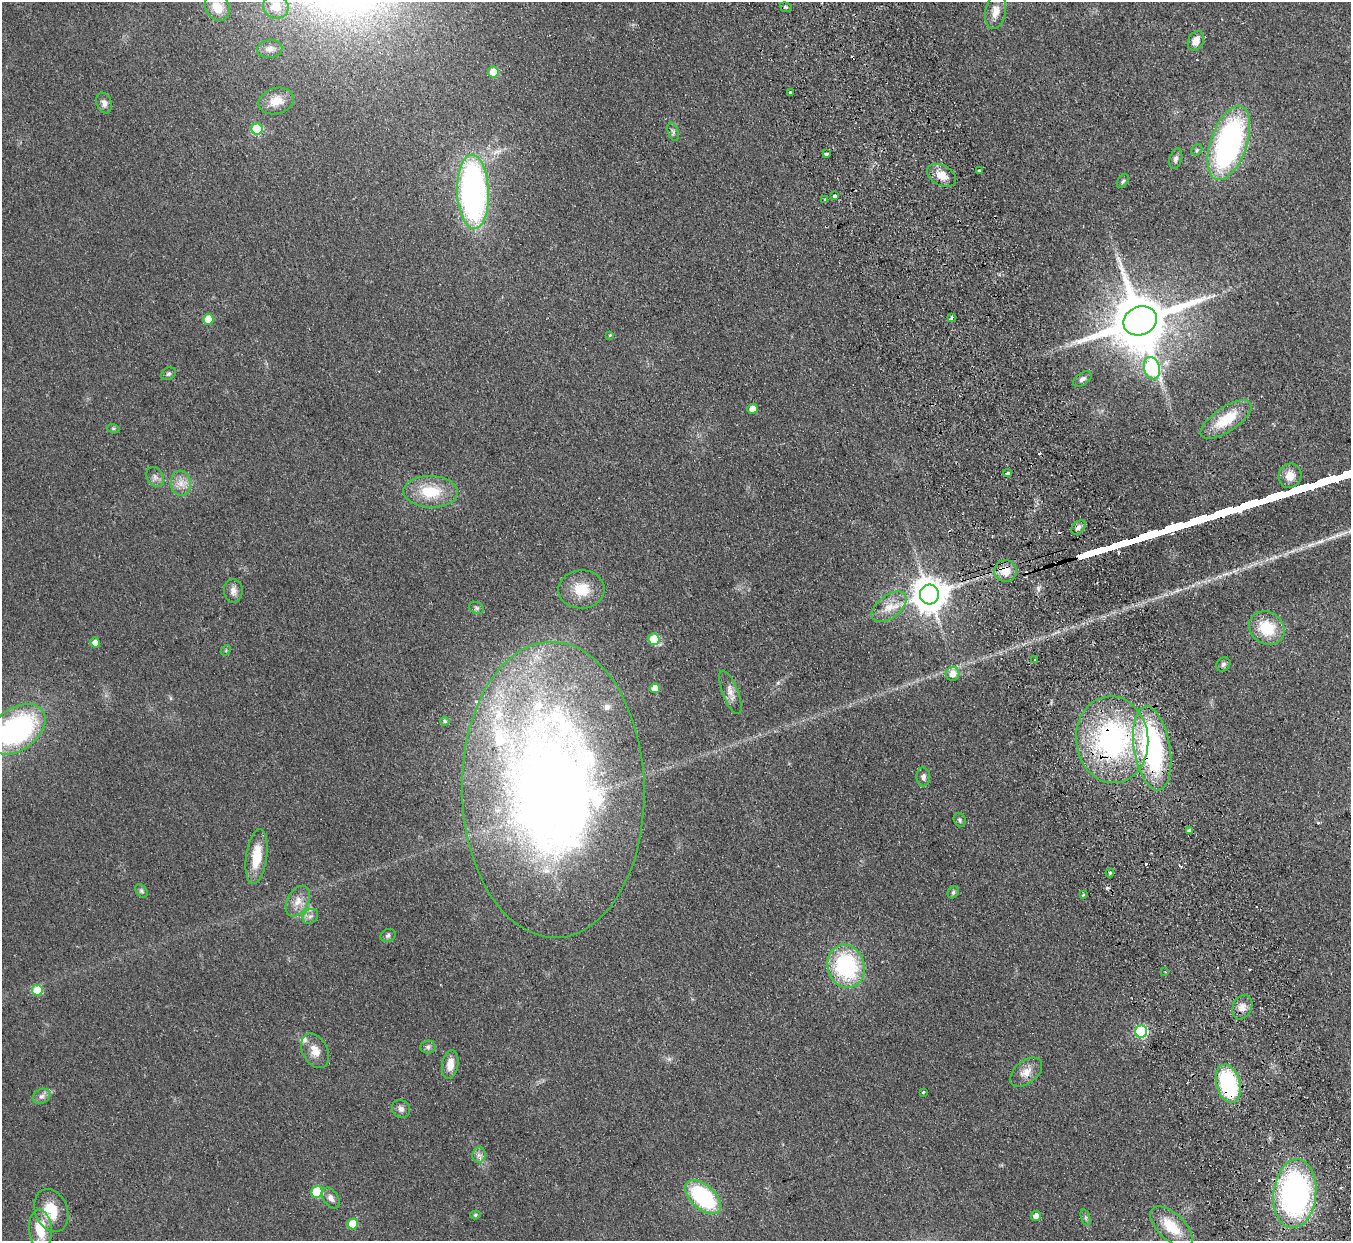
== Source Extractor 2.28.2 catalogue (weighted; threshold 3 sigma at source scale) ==
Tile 6 of 4 x 4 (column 2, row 2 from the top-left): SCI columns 1404-2752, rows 2775-4013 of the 5506 x 5424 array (HDU 1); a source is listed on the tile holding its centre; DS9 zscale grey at full resolution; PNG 1353 x 1243 px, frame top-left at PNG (2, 2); each listed source drawn as its Kron ellipse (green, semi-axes under 4 px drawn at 4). Shown black and unused: <1% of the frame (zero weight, under 2 of 3 exposures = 3% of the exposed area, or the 3 px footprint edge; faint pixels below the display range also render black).
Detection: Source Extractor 2.28.2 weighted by HDU 2 'WHT'; one run over the whole footprint, this tile lists its part. Background 0.0678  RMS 0.0077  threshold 0.0345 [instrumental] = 3 sigma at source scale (4.5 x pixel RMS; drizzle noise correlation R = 1.50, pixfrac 1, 0.05/0.05 arcsec/px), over >= 5 px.
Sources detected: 107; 8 cosmic-ray / hot-pixel residue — neither listed nor drawn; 5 inside a brighter listed object's ellipse — not listed separately; the other 94 listed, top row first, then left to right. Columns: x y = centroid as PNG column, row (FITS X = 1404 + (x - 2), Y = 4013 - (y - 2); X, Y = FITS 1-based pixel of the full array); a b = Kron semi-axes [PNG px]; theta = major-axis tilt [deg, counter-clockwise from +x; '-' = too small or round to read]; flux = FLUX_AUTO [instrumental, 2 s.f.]
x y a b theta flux
217 7 14 11 -55 11
276 7 13 11 -28 10
786 7 6 4 -21 1.2
996 11 18 10 79 7.8
1196 41 10 7 65 8.2
270 49 13 9 6 4.4
493 72 5 5 - 13
790 92 3 2 - 1.3
276 101 18 13 16 11
104 103 11 7 -70 3.7
257 129 6 5 - 40
673 132 9 5 -71 1.7
1229 143 39 18 71 190
1197 150 6 5 - 1.3
826 154 4 3 - 5.3
1176 159 10 6 75 2.5
979 171 3 3 - 3
942 175 15 10 -28 9
1123 181 8 5 58 1.6
473 192 37 16 -88 270
834 196 4 3 - 2.8
825 200 3 3 - 2.2
952 318 3 3 - 2.5
208 319 5 5 - 15
1140 321 17 14 21 6000
610 335 4 4 - 0.71
1152 368 11 8 -74 94
168 374 8 6 31 1.6
1082 379 10 6 33 2.7
752 409 5 4 - 7
1226 419 29 12 34 25
113 428 6 4 -19 1
1008 473 4 3 - 7
1290 476 12 11 - 8.3
155 477 10 8 -59 3.4
181 483 13 10 -82 7
431 492 27 16 -2 26
1078 527 8 6 41 3.1
1006 571 11 11 - 11
581 589 23 19 2 19
233 591 12 9 -88 4.6
929 595 10 9 - 1700
889 607 20 11 38 11
476 608 7 5 -21 1.5
1267 628 18 16 -33 26
654 639 6 5 - 31
95 643 5 4 - 5.6
226 650 6 4 48 0.96
1035 659 3 3 - 2.3
1223 664 7 6 - 1.9
953 674 7 6 - 7.5
655 688 5 5 - 8.7
730 692 23 8 -69 5.8
445 721 5 4 - 1.2
16 729 32 21 34 140
1112 740 43 36 -85 160
1152 748 42 18 -80 150
923 777 9 7 -87 2.9
553 790 148 91 -89 930
960 820 7 5 -67 1.7
1189 830 4 4 - 1.9
257 857 27 10 82 20
1110 873 4 4 - 0.87
141 891 7 5 -51 1.5
953 892 6 5 - 1.6
1083 895 3 3 - 1.4
298 901 16 10 62 8.5
310 916 8 6 42 3
388 935 8 6 26 1.9
846 966 22 18 -73 78
1165 972 3 3 - 0.74
37 990 5 5 - 20
1242 1007 13 9 66 5.8
1141 1032 6 6 - 77
428 1047 8 6 1 2.1
315 1051 18 12 -61 9.3
450 1065 15 8 80 8.6
1026 1072 18 11 39 8.3
1228 1084 20 12 -74 81
923 1092 3 3 - 0.87
42 1096 9 7 28 3
401 1109 9 8 - 3.1
479 1155 8 6 84 2.9
317 1192 6 5 - 36
1295 1194 34 21 84 200
703 1197 21 12 -42 75
331 1198 11 7 -54 3.8
51 1210 22 16 -68 20
475 1215 5 4 - 1.2
1036 1216 5 5 - 4.6
1086 1218 8 4 -72 1.5
352 1224 5 5 - 18
1171 1227 26 13 -43 21
40 1230 20 11 -85 23
Overlapping masked pixels (flux is a lower limit): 6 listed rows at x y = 1006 571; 1112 740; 1152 748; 553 790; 1228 1084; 1295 1194
Isophote crosses this tile's border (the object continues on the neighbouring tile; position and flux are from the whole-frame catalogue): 2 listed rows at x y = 16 729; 40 1230